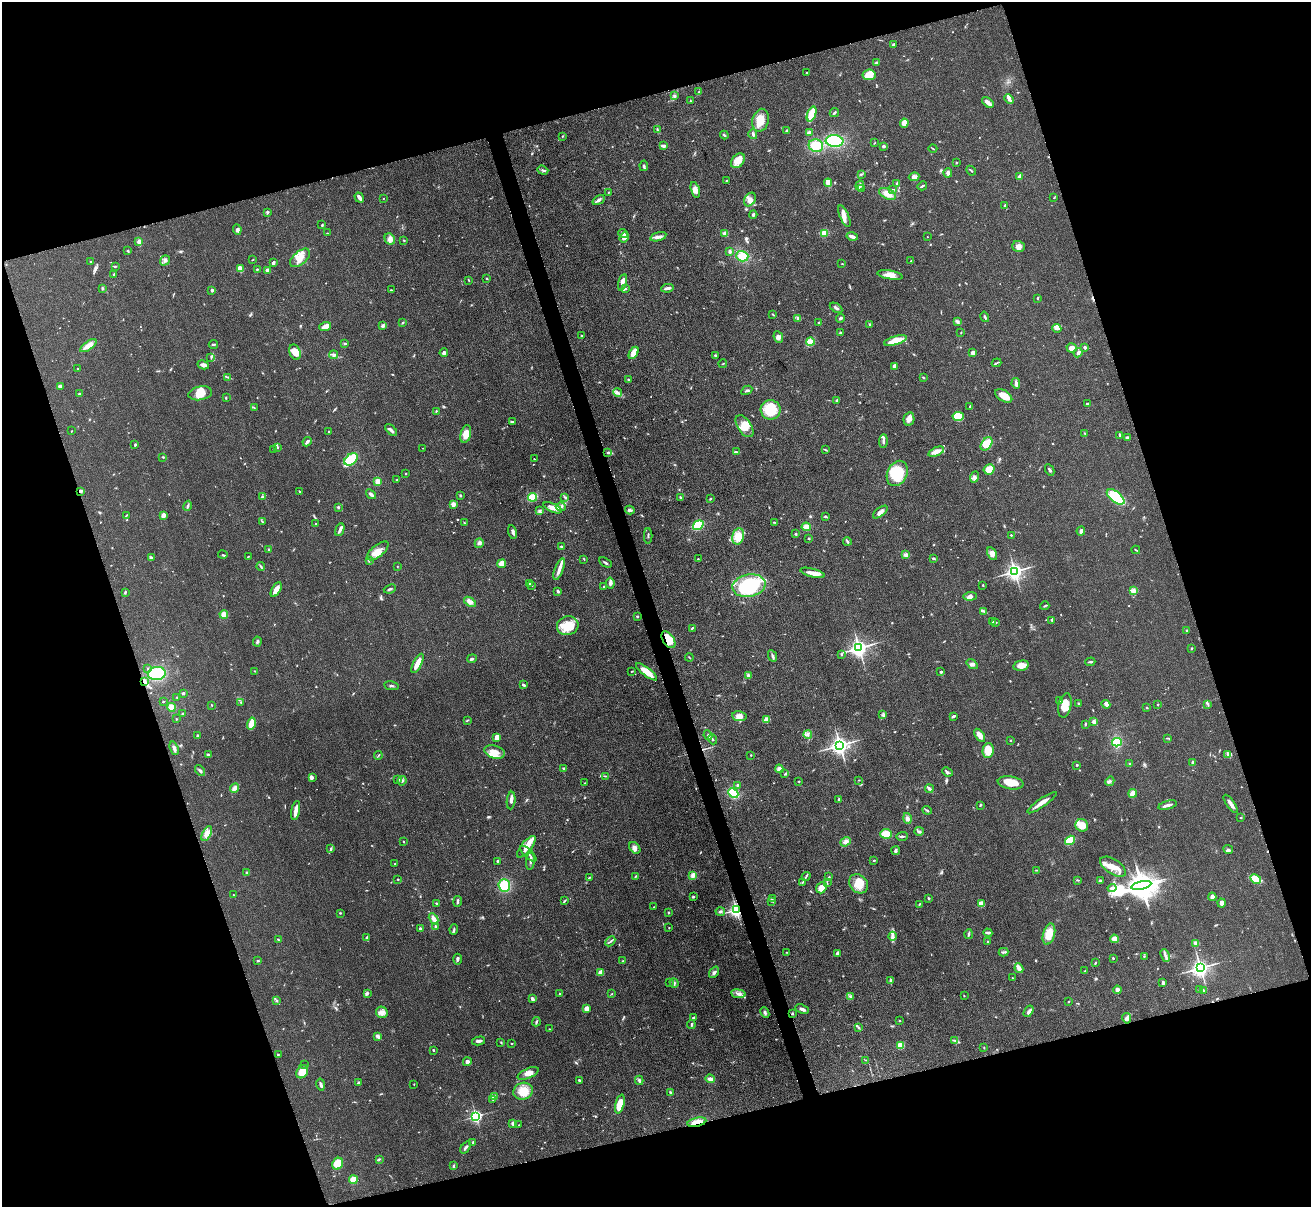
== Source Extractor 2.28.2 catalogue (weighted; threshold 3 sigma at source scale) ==
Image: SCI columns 15-5248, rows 278-5094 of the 5263 x 5247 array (HDU 1 of 3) = the unmasked area's bounding box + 8 px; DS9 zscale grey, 4 x 4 block average (1 PNG px = mean of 4 x 4 image px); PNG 1313 x 1209 px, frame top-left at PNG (2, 2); each listed source drawn as its Kron ellipse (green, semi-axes under 4 px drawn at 4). Shown black and unused: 36% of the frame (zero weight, under 3 of 4 exposures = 2% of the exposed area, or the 3 px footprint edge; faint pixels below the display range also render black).
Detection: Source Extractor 2.28.2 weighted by HDU 2 'WHT'. Background 0.0543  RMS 0.0056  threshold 0.0253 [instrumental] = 3 sigma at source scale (4.5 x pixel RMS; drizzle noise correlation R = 1.50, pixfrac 1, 0.05/0.05 arcsec/px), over >= 5 px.
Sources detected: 794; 4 too faint to see at this stretch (4 x 4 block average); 2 inside a brighter object's white glare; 5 cosmic-ray / hot-pixel residue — neither listed nor drawn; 14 coinciding with a brighter row at this scale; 49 inside a brighter listed object's ellipse — not listed separately; of the other 720, all 500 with FLUX_AUTO >= 1.69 (the completeness limit of this list) listed and drawn (220 fainter detections not listed), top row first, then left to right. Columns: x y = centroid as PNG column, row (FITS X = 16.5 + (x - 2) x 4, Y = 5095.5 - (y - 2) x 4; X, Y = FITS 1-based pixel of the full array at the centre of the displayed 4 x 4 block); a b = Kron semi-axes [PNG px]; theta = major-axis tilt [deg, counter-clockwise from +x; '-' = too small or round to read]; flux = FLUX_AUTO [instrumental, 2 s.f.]
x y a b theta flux
894 45 3 2 - 12
876 63 4 3 - 4.5
806 72 2 2 - 1.8
869 75 7 5 8 50
699 92 3 2 - 2.9
675 96 3 3 - 4.6
1009 99 5 3 - 7.5
690 101 2 2 - 1.7
988 102 7 3 -40 23
834 113 5 2 - 5.1
812 114 8 3 70 74
761 120 11 8 76 47
904 123 4 4 - 32
657 129 4 2 - 3.1
787 130 3 2 - 2.9
809 133 4 2 - 9.3
753 134 5 2 - 6.3
724 135 4 2 - 3.3
562 136 3 2 - 1.9
835 141 9 6 -4 220
875 143 2 2 - 1.8
663 146 4 2 - 11
816 146 7 6 - 71
884 146 2 2 - 8.3
933 149 4 2 - 2.7
738 161 8 6 49 36
956 163 2 2 - 2.4
644 166 5 2 - 6.2
543 170 5 2 - 6.5
971 171 5 2 - 3.7
948 173 5 4 - 10
861 174 2 2 - 2.2
1020 176 3 3 - 13
914 177 5 4 - 15
726 180 2 2 - 2
828 183 4 3 - 29
897 183 4 2 - 3.1
860 185 5 2 - 15
922 186 5 2 - 5.3
862 189 3 2 - 2.9
695 190 8 3 -73 24
893 190 3 2 - 3.5
609 192 2 2 - 3
888 194 9 5 -24 29
359 197 5 3 - 15
383 198 2 2 - 1.7
1054 198 2 2 - 1.9
599 200 6 3 34 9.3
750 200 7 5 59 20
1005 205 2 2 - 12
268 213 3 2 - 3.8
753 215 4 2 - 4.7
844 216 11 4 -66 23
322 225 2 2 - 6.7
237 229 5 3 - 12
327 233 2 2 - 1.7
725 233 2 2 - 21
824 233 4 4 - 25
623 234 5 3 - 9.2
852 236 6 3 -15 11
624 237 5 3 - 17
658 237 8 3 16 13
927 237 2 2 - 1.9
390 239 6 5 - 14
404 240 2 2 - 3.3
139 242 3 3 - 15
1019 246 6 5 - 19
128 251 3 2 - 3.1
730 251 3 3 - 6.8
742 256 6 5 - 50
300 258 12 6 40 41
165 260 5 4 - 9.7
252 260 3 2 - 1.9
911 261 2 2 - 2.4
90 262 2 2 - 1.7
273 262 2 2 - 10
842 264 2 2 - 1.7
115 266 3 2 - 3.7
240 269 4 3 - 30
257 269 2 2 - 3.1
267 270 4 3 - 6.6
114 274 3 2 - 3.1
890 275 13 4 -10 27
487 278 3 2 - 2.5
469 280 3 2 - 2.6
622 282 8 3 74 18
102 288 3 2 - 4.4
667 288 6 2 10 14
626 289 2 2 - 2.9
212 290 2 2 - 25
391 290 2 2 - 2.3
1037 298 2 2 - 3.2
836 308 7 2 -32 6.2
773 314 3 2 - 3.1
985 317 5 2 - 4.3
841 318 4 2 - 6.2
798 319 3 2 - 4.5
958 322 2 2 - 2.4
402 323 4 2 - 2.5
819 323 3 2 - 4.9
870 324 3 2 - 3.7
325 326 6 3 20 25
383 326 2 2 - 2.4
1057 328 4 3 - 9.4
961 332 2 2 - 1.8
841 333 3 2 - 4.7
582 335 2 2 - 3.1
778 337 6 4 -66 11
895 341 12 4 16 50
810 342 4 3 - 31
345 343 3 2 - 4.4
213 344 5 2 - 4.9
88 346 9 3 35 31
1085 347 3 3 - 6.4
1072 348 5 4 - 16
295 352 8 5 -68 42
973 352 4 3 - 9.5
444 353 4 3 - 6.5
634 353 6 4 60 36
1078 353 5 3 - 8.7
333 355 4 4 - 7.3
715 355 2 2 - 4.2
211 357 3 2 - 3.1
997 363 5 2 - 4.2
723 364 4 2 - 2
203 365 6 4 -27 12
895 366 3 2 - 28
78 369 2 2 - 1.9
228 377 3 2 - 3.1
923 377 3 2 - 2.9
628 379 2 2 - 7.8
1016 383 5 3 - 9.1
60 386 4 3 - 13
747 390 6 2 28 5
618 392 4 3 - 9.5
200 393 12 7 9 42
79 394 3 2 - 3.5
1004 396 9 5 -32 36
226 397 2 2 - 2
837 400 3 2 - 3
1087 404 2 2 - 5.8
970 406 3 2 - 4.5
254 408 2 2 - 2
771 410 10 10 - 110
436 411 2 2 - 2.6
958 417 5 4 - 78
909 419 7 5 77 16
512 421 4 2 - 3.4
745 426 12 7 -56 38
391 430 7 3 -47 9.6
71 431 2 2 - 2
328 432 2 2 - 3.4
466 434 9 5 77 38
1085 434 2 2 - 1.7
1120 435 4 2 - 5.8
1127 438 3 3 - 9.1
883 441 6 2 87 7.6
307 442 5 2 - 11
986 444 7 5 56 73
135 445 2 2 - 5.3
277 447 3 2 - 3.1
423 448 2 2 - 1.9
273 449 2 2 - 2.1
825 450 4 2 - 2.9
736 452 4 2 - 4.3
936 452 8 4 21 26
608 453 2 2 - 5.3
163 457 2 2 - 3.4
351 459 7 5 39 140
534 459 2 2 - 2
989 469 5 5 - 38
1050 470 6 2 -63 7
406 473 2 2 - 3.1
897 473 13 9 64 120
975 477 6 3 74 9.3
397 479 3 2 - 2.1
378 482 4 3 - 20
80 491 3 2 - 9.3
299 491 3 2 - 3
371 494 5 2 - 10
460 495 3 2 - 3.3
262 497 3 2 - 4.8
532 497 4 3 - 82
565 497 4 2 - 4.2
1116 497 10 5 -38 160
681 498 3 2 - 3.9
710 499 3 2 - 2.4
453 504 2 2 - 64
188 506 5 2 - 5.4
338 507 2 2 - 5.5
561 507 5 4 - 11
553 508 10 3 -23 24
630 510 4 3 - 10
540 511 4 3 - 6.4
880 512 9 3 38 19
163 515 3 3 - 19
126 516 4 2 - 2.9
825 517 4 2 - 3.7
262 522 2 2 - 2.6
774 522 3 2 - 2.6
464 523 2 2 - 2.2
316 524 2 2 - 3.9
698 525 5 3 - 170
806 527 4 4 - 20
340 530 7 2 67 10
1081 531 4 2 - 11
513 532 7 3 -76 9
796 534 3 2 - 4.7
1011 535 2 2 - 3.6
648 536 8 2 -90 4.5
738 536 8 6 78 57
809 538 2 2 - 3.5
847 541 4 2 - 4.8
479 543 5 3 - 8.1
561 547 3 2 - 4.1
269 550 3 3 - 4
1136 550 4 2 - 2.6
378 551 13 6 39 32
992 554 7 4 -62 18
223 555 5 2 - 3
906 555 4 3 - 9.7
248 557 4 2 - 2.3
151 558 4 2 - 2.9
934 558 4 2 - 4.3
584 559 2 2 - 1.8
698 559 2 2 - 5.6
369 560 3 2 - 6.3
605 563 7 2 -30 5.7
502 564 4 4 - 33
397 566 2 2 - 2.3
261 567 4 2 - 4.2
559 569 11 3 69 20
1015 571 3 3 - 1700
812 573 12 4 -15 21
610 583 5 3 - 9.5
529 584 3 2 - 7.5
531 585 3 2 - 3.5
983 585 2 2 - 4.6
604 586 2 2 - 2.7
749 586 17 11 10 250
390 589 6 2 21 5.6
276 590 8 3 61 39
558 591 3 2 - 7.4
1133 591 3 2 - 6.2
125 592 3 2 - 4.2
970 596 7 3 3 13
470 602 7 4 -36 14
1045 606 4 2 - 3.7
984 611 4 2 - 4.6
224 614 4 3 - 22
637 616 2 2 - 4.2
1052 620 3 2 - 3.3
993 622 3 2 - 1.9
996 622 3 2 - 1.9
568 626 11 9 15 54
692 628 3 2 - 3.4
1186 631 3 2 - 3.2
668 640 9 5 -56 66
257 641 5 2 - 5.7
859 648 3 3 - 1800
1192 648 2 2 - 3
841 654 3 2 - 2.7
772 656 6 2 -64 7.3
689 657 4 2 - 2.7
472 659 5 2 - 4.5
1090 662 5 2 - 4.4
417 663 10 3 63 49
972 664 6 3 -36 9.7
1021 666 8 5 13 33
147 669 2 2 - 3.6
255 671 2 2 - 1.7
632 671 3 2 - 2.3
646 672 13 3 -38 63
941 672 2 2 - 6.6
157 674 9 6 9 100
748 676 3 2 - 11
144 681 3 2 - 15
524 685 4 2 - 4.4
392 686 7 2 -8 5.2
183 693 2 2 - 5.3
177 697 2 2 - 2.7
163 701 2 2 - 2.4
1060 701 3 2 - 4.8
241 702 2 2 - 3.8
1078 703 2 2 - 2
1106 704 4 3 - 6.5
1158 704 2 2 - 2.6
1208 704 4 2 - 3.2
212 705 2 2 - 2.1
1065 705 12 6 78 37
172 707 4 3 - 24
1147 708 2 2 - 2.1
183 714 2 2 - 4.3
883 715 2 2 - 2.3
739 716 7 5 -8 23
953 716 3 2 - 8.7
176 719 2 2 - 2
467 720 3 2 - 2.4
767 720 4 3 - 36
1094 722 3 3 - 13
251 724 6 3 75 46
1085 724 3 2 - 3.6
708 735 5 2 - 4.8
808 735 4 3 - 6.9
980 735 7 3 -57 30
197 736 3 2 - 3.5
497 737 3 3 - 23
1168 738 3 2 - 2.8
713 739 5 2 - 7.5
1010 740 2 2 - 2.3
1117 742 5 4 - 70
840 745 3 3 - 1900
174 748 7 3 -70 14
988 751 7 5 87 52
494 752 10 6 -17 34
1228 754 2 2 - 2.5
208 755 4 2 - 6.5
378 755 4 2 - 2.4
751 755 2 2 - 3.1
1129 763 2 2 - 1.7
1192 763 3 2 - 4.6
1077 765 3 2 - 2.9
564 768 4 2 - 3.9
779 769 4 4 - 13
200 770 6 2 -53 5
947 772 5 2 - 5.1
785 774 3 2 - 3.8
605 776 3 2 - 2.4
312 777 3 3 - 5.1
398 779 3 2 - 2.1
859 780 2 2 - 1.8
402 781 5 3 - 7.4
799 781 2 2 - 2.4
1110 781 5 3 - 7.4
585 783 2 2 - 2.3
1010 783 13 6 -8 51
738 785 3 3 - 4
235 788 5 3 - 14
929 789 4 2 - 12
733 793 5 4 - 94
1133 793 4 3 - 26
838 799 3 2 - 3.2
511 801 9 2 84 14
1042 803 17 3 35 25
1231 804 11 3 -55 17
980 805 4 2 - 3.1
1168 805 9 2 15 16
296 810 10 2 79 32
927 810 5 2 - 3.8
1241 817 3 2 - 1.8
908 818 5 4 - 9.8
1082 825 6 6 - 42
919 831 4 2 - 6
207 834 8 4 62 18
886 834 6 5 - 41
902 836 5 2 - 5.6
1070 840 5 3 - 58
403 842 2 2 - 2.2
845 842 6 3 38 14
526 847 13 5 51 31
635 848 6 4 -46 16
331 849 2 2 - 6.7
1228 849 5 3 - 6.6
896 851 4 2 - 7.7
528 854 10 2 -45 7.9
874 860 2 2 - 8.3
497 861 3 2 - 3.6
530 861 9 2 83 10
395 863 2 2 - 2
1113 867 14 7 -32 38
1036 870 3 2 - 1.9
246 873 3 2 - 4.6
693 875 4 3 - 17
635 876 4 2 - 3
806 876 5 2 - 4.2
589 877 3 2 - 3.2
829 877 2 2 - 1.8
398 879 2 2 - 3.5
1256 879 6 3 -29 17
1077 880 2 2 - 2.3
1100 881 2 2 - 29
802 883 3 2 - 2.3
827 883 2 2 - 2.1
858 884 10 8 -49 52
504 886 6 5 - 85
1141 886 10 4 13 4700
821 888 6 5 - 31
1112 888 4 3 - 8.2
233 895 2 2 - 3.5
693 897 3 2 - 3.4
1212 897 4 3 - 13
928 898 3 2 - 3.1
772 899 2 2 - 2.2
458 901 5 2 - 7
564 901 4 2 - 3.4
771 901 2 2 - 1.8
436 903 2 2 - 2.4
1221 903 4 3 - 13
919 904 4 2 - 2.9
981 904 3 3 - 33
654 907 2 2 - 1.9
736 910 2 2 - 1200
720 911 4 3 - 6.6
340 913 2 2 - 3.3
668 913 3 2 - 2.6
434 919 6 3 -62 18
435 926 2 2 - 4.5
669 928 2 2 - 1.9
420 929 2 2 - 7.5
454 929 5 2 - 4.9
988 933 4 3 - 5.6
969 934 5 2 - 6
1049 934 11 6 75 51
892 936 4 3 - 8.5
367 938 3 2 - 7.8
278 939 3 2 - 2
1115 939 4 3 - 26
610 941 5 2 - 5.3
988 942 2 2 - 3.6
1196 943 4 3 - 9.8
787 952 2 2 - 1.7
1003 952 5 2 - 4.4
837 953 3 3 - 6
1165 955 7 3 -66 10
1144 956 2 2 - 2.2
1113 958 3 2 - 2.9
457 959 5 3 - 7.6
258 961 3 2 - 3.2
622 961 2 2 - 1.9
1095 963 3 2 - 3.4
1019 968 5 2 - 29
1200 968 3 3 - 1800
1085 971 2 2 - 1.7
601 972 3 3 - 22
714 972 6 3 52 8.2
1012 978 2 2 - 1.8
891 980 4 2 - 5.5
669 982 2 2 - 1.8
674 983 5 2 - 5.3
1163 983 3 2 - 13
1117 990 4 3 - 14
1200 990 3 2 - 2.9
1203 990 4 3 - 4.6
367 993 4 3 - 5.7
560 994 3 2 - 2
612 994 2 2 - 3.1
738 994 7 4 -8 14
964 996 2 2 - 1.9
850 997 2 2 - 1.9
532 999 3 2 - 13
276 1000 2 2 - 1.8
1068 1001 2 2 - 2.6
586 1008 3 3 - 24
802 1009 7 2 -25 9.6
1029 1011 6 3 56 10
382 1012 6 5 - 17
765 1013 5 3 - 6.9
792 1014 2 2 - 7
694 1018 4 2 - 5.4
1127 1018 5 4 - 10
900 1021 2 2 - 2.3
536 1022 5 2 - 5.2
691 1024 4 2 - 4
858 1027 4 2 - 3.7
550 1029 3 2 - 2.5
377 1036 3 3 - 12
955 1040 4 2 - 3.5
478 1041 7 3 12 8.9
501 1043 3 2 - 2.4
511 1044 2 2 - 2
901 1045 4 3 - 61
984 1048 3 2 - 1.7
433 1050 3 2 - 2.6
278 1054 2 2 - 2.5
866 1060 2 2 - 2.1
467 1062 4 4 - 12
304 1065 2 2 - 1.7
302 1072 7 5 60 46
528 1073 11 5 25 23
710 1079 4 2 - 20
579 1080 2 2 - 3.8
639 1080 4 3 - 7.4
358 1083 3 2 - 7
414 1084 2 2 - 1.8
321 1085 6 2 -78 7.8
523 1091 10 8 20 57
671 1092 3 2 - 2
494 1096 3 2 - 2.1
493 1099 2 2 - 1.8
620 1104 9 4 75 56
476 1116 2 2 - 780
697 1122 9 4 13 25
513 1123 3 3 - 11
519 1125 2 2 - 2
473 1143 4 3 - 4.3
466 1147 7 2 55 8.1
379 1159 3 2 - 2.9
338 1164 6 5 - 61
453 1166 3 2 - 5
353 1180 4 4 - 34
Overlapping masked pixels (flux is a lower limit): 6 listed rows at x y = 80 491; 668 640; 144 681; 736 910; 792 1014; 697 1122
Diffuse or blended objects may show on this block-average render without a row.